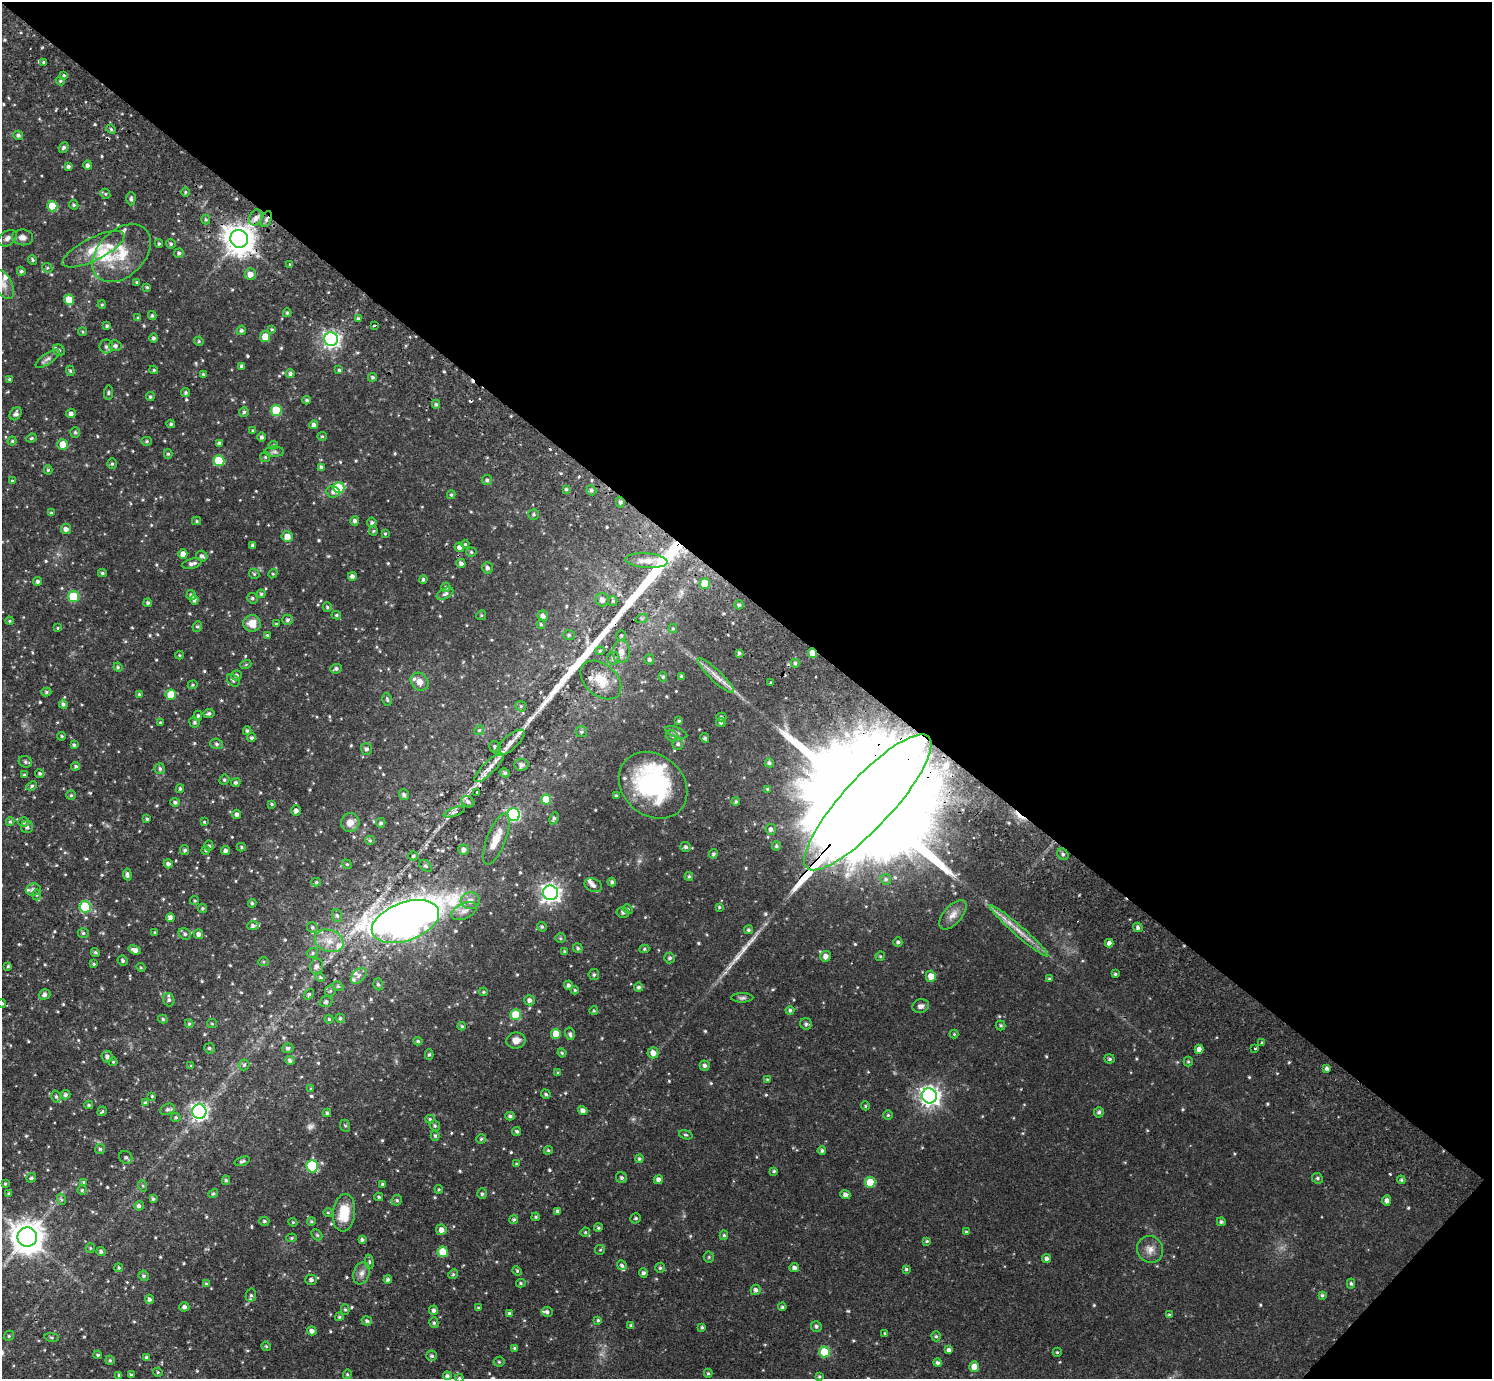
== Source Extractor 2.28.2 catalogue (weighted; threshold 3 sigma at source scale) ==
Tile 8 of 4 x 4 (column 4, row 2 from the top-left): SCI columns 4510-5999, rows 3099-4475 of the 6039 x 6055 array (HDU 1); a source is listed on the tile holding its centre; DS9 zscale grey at full resolution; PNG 1494 x 1381 px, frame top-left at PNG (2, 2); each listed source drawn as its Kron ellipse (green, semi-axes under 4 px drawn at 4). Shown black and unused: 44% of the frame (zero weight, under 2 of 3 exposures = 3% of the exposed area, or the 3 px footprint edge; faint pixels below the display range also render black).
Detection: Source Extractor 2.28.2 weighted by HDU 2 'WHT'; one run over the whole footprint, this tile lists its part. Background 0.124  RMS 0.008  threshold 0.036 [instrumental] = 3 sigma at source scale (4.5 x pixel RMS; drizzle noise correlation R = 1.50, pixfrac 1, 0.05/0.05 arcsec/px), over >= 5 px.
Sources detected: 655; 1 too faint to see at this stretch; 1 inside a brighter object's white glare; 8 cosmic-ray / hot-pixel residue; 2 long thin detections or spike segments (spike, bleed or trail) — neither listed nor drawn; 23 inside a brighter listed object's ellipse — not listed separately; of the other 620, all 500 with FLUX_AUTO >= 0.859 (the completeness limit of this list) listed and drawn (120 fainter detections not listed), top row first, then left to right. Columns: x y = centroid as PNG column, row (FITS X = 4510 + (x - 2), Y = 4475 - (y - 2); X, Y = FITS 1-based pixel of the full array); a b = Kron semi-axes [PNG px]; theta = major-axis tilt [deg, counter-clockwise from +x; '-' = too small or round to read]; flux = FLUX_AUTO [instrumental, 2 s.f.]
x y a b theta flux
44 62 4 3 - 1.7
64 75 4 3 - 0.9
60 81 4 4 - 1.1
111 129 5 4 - 1.2
18 135 5 4 - 1.9
64 147 5 4 - 1.7
88 165 4 4 - 2.2
68 166 4 4 - 1.6
185 192 5 3 - 0.88
105 194 5 4 - 1.1
131 199 7 4 88 1.7
74 205 5 4 - 1.3
52 206 5 5 - 21
256 218 8 6 66 4.4
206 219 5 4 - 1.2
266 219 8 5 68 2.7
23 237 10 8 -6 3.8
7 238 10 7 36 3.3
239 239 9 8 - 1200
159 244 4 3 - 1.1
171 244 5 4 - 1.2
94 249 34 11 26 16
121 253 34 23 45 29
179 253 4 4 - 1.7
33 260 5 4 - 1.1
290 265 4 3 - 0.96
47 268 5 4 - 1.2
21 271 4 4 - 1.4
250 274 6 5 - 5.1
137 282 4 3 - 1.1
3 284 16 8 -63 6.3
147 287 4 3 - 0.88
69 300 5 5 - 17
102 305 4 3 - 0.92
287 313 4 3 - 1.3
152 316 4 3 - 1.2
138 318 4 3 - 1.3
358 319 4 3 - 1.7
374 325 4 2 - 1.5
107 326 4 3 - 1.4
272 329 4 3 - 0.88
241 330 5 4 - 1.8
82 332 4 4 - 1.1
265 336 5 5 - 10
153 338 4 4 - 1.9
331 339 7 7 - 250
199 341 5 4 - 1.1
115 346 6 5 - 2.1
106 347 7 6 - 2.4
59 350 6 5 - 1.5
48 359 14 5 34 2.9
242 366 4 4 - 2.3
154 370 4 4 - 0.98
339 370 4 4 - 1.1
70 371 5 4 - 1.2
203 374 3 3 - 0.96
290 374 4 4 - 1.9
373 377 4 4 - 1.4
9 379 3 3 - 0.86
108 393 7 4 84 1.3
186 393 4 4 - 1.4
150 397 4 4 - 1.3
307 400 4 3 - 1.2
436 404 4 4 - 1.5
276 410 5 5 - 33
244 412 5 4 - 1.6
16 414 7 5 54 2.6
71 414 5 4 - 2.7
171 424 4 4 - 1.2
314 425 4 4 - 2.8
253 431 3 3 - 0.99
75 432 5 4 - 1.4
322 436 5 4 - 1.1
262 437 5 4 - 1.9
31 438 5 3 - 0.99
12 441 4 4 - 0.97
147 441 5 4 - 1.2
62 444 5 5 - 11
219 444 4 3 - 2
273 445 5 4 - 1
274 452 10 5 0 1.9
168 454 5 4 - 1.1
265 457 5 5 - 1
219 461 5 5 - 32
112 464 5 4 - 1.3
321 467 4 4 - 2
48 470 4 4 - 1.3
487 480 5 5 - 1.8
12 481 4 3 - 0.96
339 488 5 5 - 38
566 489 4 4 - 1.2
591 490 5 4 - 1.7
333 492 6 5 - 2.9
451 495 4 3 - 1.2
620 502 5 4 - 1.5
51 513 4 4 - 1.2
534 514 5 5 - 1.4
197 521 4 4 - 0.96
355 521 5 4 - 2.3
372 522 5 4 - 1.7
66 529 5 5 - 3.6
373 531 4 4 - 0.97
385 533 4 3 - 0.96
287 537 5 5 - 7
465 544 4 4 - 0.86
252 546 3 3 - 1.8
459 547 5 4 - 2.8
471 552 5 4 - 1.2
183 554 4 4 - 5.2
202 556 6 5 - 2.2
646 561 21 7 -4 7
461 563 4 4 - 2.4
192 564 10 5 15 2.9
487 568 5 5 - 2.2
102 573 4 3 - 1.2
254 574 5 4 - 1
273 574 5 4 - 0.96
352 576 4 4 - 2.5
423 579 4 4 - 1.4
38 581 4 4 - 1.9
705 583 5 5 - 15
446 587 5 4 - 1.5
261 594 4 4 - 1.3
445 594 9 5 27 1.9
191 595 5 4 - 2.1
73 596 5 5 - 36
252 598 5 5 - 1.5
194 599 5 4 - 2.1
602 600 7 6 - 3.3
613 601 5 4 - 1.1
148 603 4 4 - 1.5
739 605 4 4 - 1.7
327 607 4 4 - 1.2
336 615 5 4 - 1.3
481 615 5 4 - 0.95
543 616 5 5 - 2.6
642 618 6 4 18 1.1
288 620 5 5 - 1.8
10 621 4 3 - 0.94
252 623 9 8 - 9
276 624 4 3 - 0.87
541 624 5 4 - 1.2
197 626 5 4 - 1.2
58 628 4 4 - 0.92
673 628 4 4 - 0.95
267 635 4 3 - 0.92
569 635 6 5 - 1.4
621 635 5 4 - 1
600 651 4 4 - 1.1
621 652 11 9 89 6
739 653 4 4 - 1.7
813 653 5 4 - 12
179 655 4 4 - 0.88
613 658 6 6 - 1.9
649 659 5 5 - 1.7
795 663 4 4 - 1.4
246 664 5 3 - 0.87
118 667 5 4 - 1
336 669 6 4 21 1.9
236 675 5 5 - 1.8
681 676 4 3 - 1.1
716 676 24 5 -43 7.4
663 677 5 4 - 1.3
233 680 7 5 -46 1.7
601 680 23 15 -41 16
420 682 9 8 - 5.7
771 682 3 3 - 1.9
193 685 5 4 - 1.1
46 692 5 4 - 1.4
139 694 3 3 - 1.1
171 695 5 5 - 18
387 700 6 4 -78 1.4
63 704 4 4 - 1.8
521 706 5 5 - 1.3
209 713 5 4 - 1.8
198 716 5 4 - 1.3
721 717 5 4 - 1.2
679 721 4 4 - 1.2
160 722 4 3 - 0.87
194 722 5 5 - 1.6
721 723 5 4 - 1.4
479 730 5 4 - 1
247 731 4 3 - 1.3
581 732 5 5 - 1.5
676 732 11 5 -20 2.3
62 736 4 3 - 0.95
672 736 6 5 - 1.6
251 738 4 4 - 1.5
705 738 5 4 - 1.4
510 743 18 7 41 6.3
217 744 6 5 - 1.5
678 744 6 5 - 1.7
74 745 4 3 - 1.2
495 747 6 5 - 1.9
366 749 6 5 - 2.1
25 762 7 5 -27 2
769 763 4 4 - 1.7
521 765 7 6 - 2.6
76 766 4 4 - 1.4
489 768 19 6 45 6.5
160 769 5 5 - 1.6
39 773 5 4 - 1.5
505 773 5 4 - 1.3
24 775 3 3 - 0.88
224 780 5 4 - 1.3
236 782 5 4 - 1.5
653 785 37 30 -42 96
32 786 5 4 - 1.3
180 789 4 3 - 1.2
768 789 4 4 - 0.97
477 792 3 2 - 0.99
71 795 5 5 - 1.1
404 795 5 4 - 2.1
616 796 3 3 - 1.3
546 799 5 5 - 18
175 802 5 4 - 1.7
468 802 7 5 -33 2.4
736 802 4 4 - 1.1
868 802 89 25 47 61000
272 804 4 3 - 0.92
296 811 5 5 - 2.4
454 812 11 3 18 1.9
237 814 4 4 - 2.1
514 815 6 6 - 85
554 818 6 4 65 1.6
147 819 4 3 - 1.2
10 822 4 3 - 1.2
24 822 5 4 - 1.4
204 822 4 4 - 0.88
350 823 9 9 - 6.8
381 823 5 4 - 1.6
27 827 6 6 - 2.5
771 829 5 5 - 2.6
496 839 27 9 68 11
370 840 5 4 - 1
209 846 5 4 - 1.3
776 846 4 4 - 1.5
241 847 4 4 - 1
686 847 5 5 - 1.9
185 850 5 4 - 1.6
206 850 4 4 - 0.97
225 850 4 4 - 2.4
463 850 5 5 - 2.7
713 854 5 4 - 1.5
1063 854 6 5 - 1.8
413 856 4 4 - 1.3
168 864 5 4 - 2.4
347 864 5 4 - 1.1
425 866 7 5 -39 1.4
127 874 6 3 -84 2.1
689 877 4 4 - 1.1
886 879 6 5 - 1.3
316 882 5 4 - 1.1
612 882 4 4 - 1.7
593 885 9 6 -24 2.8
33 890 7 6 - 2.5
550 893 7 7 - 400
37 895 5 3 - 0.89
195 901 4 4 - 0.97
470 901 9 8 - 5.1
252 903 4 4 - 1.3
85 907 6 5 - 50
719 907 4 4 - 1
202 908 4 4 - 1.3
628 909 5 4 - 1
464 911 14 7 24 5.2
623 912 6 5 - 2
953 915 18 9 49 6.3
337 916 6 5 - 1.6
170 918 4 4 - 2.6
405 921 35 19 20 990
253 926 5 4 - 2.1
312 927 6 5 - 1.5
542 927 5 4 - 1.4
1138 927 5 4 - 2.1
748 930 4 4 - 1.3
1019 931 38 5 -41 11
155 932 3 3 - 0.95
83 933 5 4 - 1.4
185 934 6 5 - 1.9
198 934 5 4 - 3
560 938 5 5 - 1.2
329 941 15 11 -18 10
898 942 4 4 - 1.7
1109 943 4 4 - 3.1
578 948 5 4 - 1.5
644 949 5 4 - 1.1
135 950 6 4 -20 3.7
95 952 4 4 - 1.3
565 952 4 4 - 1.2
312 953 6 5 - 1.4
826 956 5 5 - 4.2
880 956 5 4 - 0.98
670 958 5 5 - 1.6
123 961 5 5 - 1.7
264 962 5 4 - 1
94 964 4 3 - 1
8 966 4 3 - 1.1
317 966 8 6 84 3.2
141 967 4 4 - 0.9
1115 974 3 3 - 1.1
594 975 5 5 - 1.5
359 976 9 6 45 3.1
931 976 5 5 - 7.5
320 977 5 4 - 0.88
1049 979 4 4 - 1
378 984 6 4 -72 1.4
568 985 5 4 - 1.9
338 986 6 4 -21 1.2
639 987 4 4 - 1.6
575 990 4 4 - 1.1
330 991 5 5 - 1.2
483 992 4 4 - 0.92
45 994 6 5 - 2.7
309 994 5 3 - 1
742 998 11 4 0 2
169 1000 7 5 -73 1.9
530 1000 5 5 - 2.7
326 1002 6 5 - 2
2 1004 4 3 - 1.1
921 1006 8 6 16 3
594 1010 4 3 - 0.96
790 1010 4 4 - 1.5
516 1015 5 5 - 28
340 1018 5 4 - 1.3
163 1019 5 4 - 1.3
329 1019 4 4 - 1.1
189 1024 4 4 - 0.99
212 1024 5 4 - 0.89
806 1024 6 5 - 1.9
1001 1025 5 5 - 1.2
462 1026 4 3 - 1.1
556 1034 5 5 - 11
570 1034 6 5 - 2.1
954 1034 4 4 - 0.9
418 1041 4 4 - 1.2
516 1041 9 8 - 5.1
1262 1043 4 3 - 0.86
209 1048 5 5 - 1.6
288 1048 5 4 - 2
1199 1049 4 4 - 3.4
1255 1049 3 3 - 3.6
562 1053 4 4 - 1.1
653 1053 5 5 - 5.5
429 1055 5 4 - 1.3
107 1057 6 5 - 2.8
1110 1059 5 4 - 1.4
290 1060 5 4 - 2.1
113 1062 4 4 - 0.87
1188 1062 5 4 - 1.1
244 1065 5 5 - 1.6
705 1065 5 5 - 2
191 1066 4 3 - 0.95
1327 1068 4 3 - 1.7
558 1073 4 4 - 1.2
767 1080 4 3 - 0.87
311 1089 4 4 - 1
546 1094 5 4 - 1.4
65 1095 5 4 - 1.9
56 1096 6 4 -74 1.4
152 1096 4 4 - 0.92
929 1096 7 7 - 440
145 1102 4 3 - 1.1
89 1105 4 3 - 1
865 1106 4 4 - 0.9
167 1109 7 5 27 2
583 1110 5 4 - 3.6
102 1111 5 3 - 0.99
199 1112 7 7 - 230
1099 1112 5 5 - 1.6
327 1113 4 3 - 1.2
888 1115 5 5 - 1.2
510 1116 4 4 - 1.7
176 1117 4 4 - 1.2
430 1119 4 4 - 1.2
345 1126 6 5 - 1.2
435 1126 5 5 - 1.5
517 1131 5 4 - 1.7
686 1135 7 4 -17 1.2
435 1136 5 4 - 1.2
481 1139 4 4 - 1.2
100 1149 5 5 - 1.3
548 1150 4 4 - 1
822 1151 4 4 - 1.4
126 1157 7 6 - 2
639 1159 4 4 - 1.3
242 1161 8 4 19 1.6
516 1164 4 3 - 0.96
312 1166 6 5 - 43
774 1171 4 3 - 1.2
31 1178 5 4 - 1.2
621 1178 6 5 - 1.9
1317 1178 5 5 - 1.5
226 1180 5 4 - 1.3
658 1180 5 4 - 3.1
1401 1180 4 4 - 1.1
83 1182 4 4 - 0.89
870 1182 5 5 - 22
5 1184 4 3 - 0.87
382 1184 4 3 - 1.2
143 1186 6 3 -72 0.98
439 1189 4 4 - 0.94
82 1190 4 4 - 1.2
213 1193 5 4 - 1.1
8 1194 4 4 - 1
482 1194 5 4 - 1.2
845 1194 5 4 - 2.8
379 1197 4 3 - 1.1
61 1199 6 4 -71 1.2
153 1199 4 4 - 1.5
397 1200 5 5 - 1.4
1387 1200 5 4 - 2.8
139 1206 4 4 - 2.1
557 1211 4 3 - 1.5
328 1213 4 4 - 0.93
344 1213 19 11 83 21
536 1217 4 3 - 0.98
636 1218 5 5 - 1.4
514 1219 4 4 - 1.3
264 1221 5 4 - 1.4
311 1221 4 4 - 1.1
293 1222 4 4 - 0.91
1221 1222 4 4 - 1.5
598 1228 4 4 - 1.3
441 1230 5 5 - 4.6
585 1232 5 4 - 0.86
966 1232 4 4 - 1
317 1235 6 4 -44 1.2
724 1235 5 4 - 1.3
27 1237 10 9 - 1400
292 1238 5 4 - 1.1
362 1240 4 4 - 1.7
927 1241 4 3 - 1.1
90 1248 5 4 - 0.94
1150 1249 14 12 -55 6.7
600 1250 5 4 - 1
101 1252 4 4 - 1.9
443 1252 5 5 - 23
709 1257 5 5 - 1.1
1046 1259 4 4 - 2
369 1262 7 3 -82 1
622 1265 5 4 - 1.8
119 1268 4 4 - 1.1
660 1268 5 4 - 1.2
794 1268 5 4 - 2.9
906 1269 4 4 - 1
517 1271 5 4 - 0.9
362 1273 11 8 70 4.2
643 1273 5 4 - 2
453 1274 5 4 - 1
144 1276 5 5 - 1.6
388 1279 4 3 - 1.7
311 1280 6 5 - 2.1
206 1283 3 3 - 0.92
521 1283 5 4 - 1.1
1351 1283 5 4 - 1.4
756 1290 5 5 - 2.6
251 1295 6 5 - 1.8
1322 1295 4 4 - 1.3
149 1299 5 4 - 1.8
184 1307 5 4 - 2.3
782 1307 4 4 - 1.2
478 1308 3 3 - 0.99
345 1310 5 4 - 1.1
434 1310 5 4 - 2.2
547 1312 5 5 - 1.9
509 1313 4 3 - 1.1
1169 1315 4 3 - 1.1
339 1317 4 4 - 1.2
598 1320 4 3 - 1.1
367 1321 5 4 - 1.7
434 1323 5 4 - 1.3
631 1325 4 4 - 1.4
816 1326 5 5 - 1.8
702 1327 4 4 - 1.1
312 1331 5 4 - 3.2
885 1333 4 3 - 0.95
9 1336 5 4 - 1.2
936 1336 5 4 - 1.3
52 1337 7 4 -9 1.1
266 1346 5 4 - 0.9
514 1348 3 3 - 0.97
949 1350 4 4 - 2.6
824 1352 5 5 - 27
1057 1352 4 4 - 0.99
98 1355 4 3 - 1.3
432 1356 5 5 - 1.6
146 1357 4 4 - 1.6
110 1360 4 4 - 1.2
499 1362 5 5 - 1.2
938 1363 4 4 - 1.9
974 1367 5 5 - 8.3
158 1372 5 4 - 1
708 1373 4 4 - 1.1
347 1374 5 4 - 1
119 1375 4 3 - 0.99
131 1375 4 4 - 1
447 1376 4 4 - 1.8
819 1376 4 4 - 1.1
459 1378 4 4 - 1.3
Overlapping masked pixels (flux is a lower limit): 5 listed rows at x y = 266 219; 239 239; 813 653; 868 802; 405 921
Isophote crosses this tile's border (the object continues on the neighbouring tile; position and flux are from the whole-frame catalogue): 3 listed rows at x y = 3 284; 2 1004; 459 1378